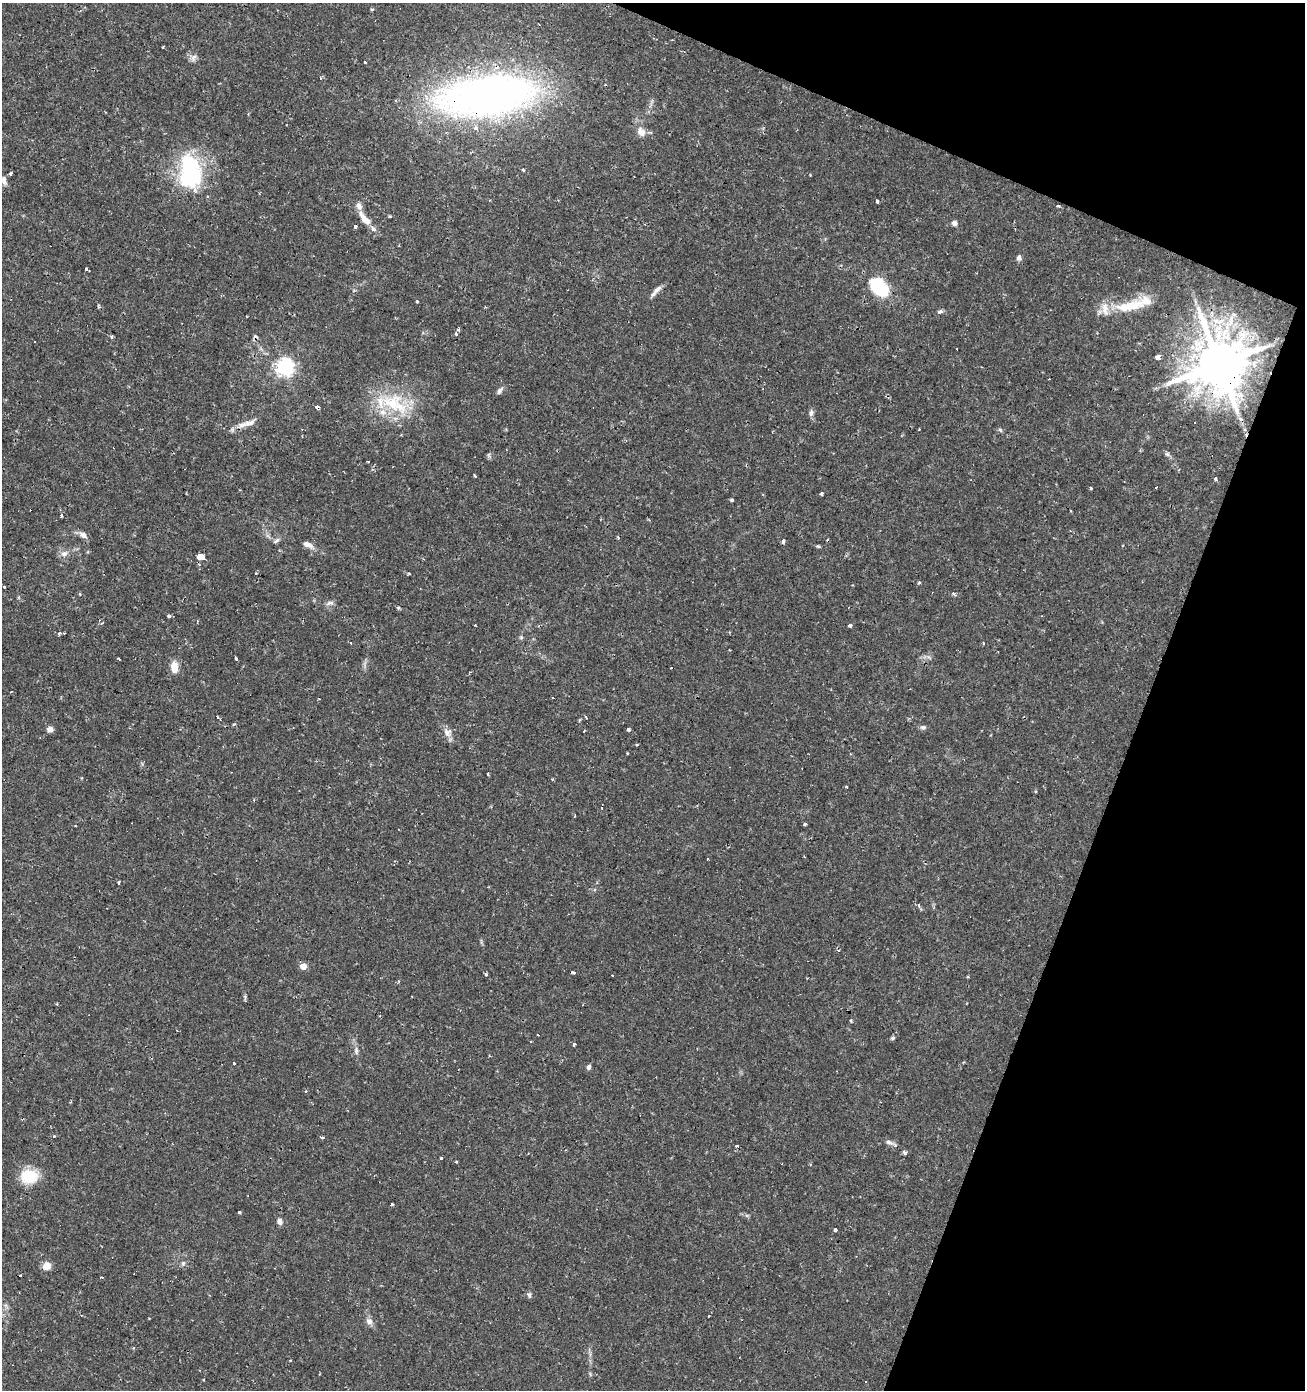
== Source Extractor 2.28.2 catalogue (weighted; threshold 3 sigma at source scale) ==
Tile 8 of 4 x 4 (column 4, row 2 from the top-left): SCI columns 4180-5482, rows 2777-4164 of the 5688 x 5556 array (HDU 1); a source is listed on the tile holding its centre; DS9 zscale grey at full resolution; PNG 1307 x 1392 px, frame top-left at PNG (2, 3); no overlay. Shown black and unused: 19% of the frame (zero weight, under 2 of 3 exposures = <1% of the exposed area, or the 3 px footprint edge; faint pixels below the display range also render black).
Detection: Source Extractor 2.28.2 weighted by HDU 2 'WHT'; one run over the whole footprint, this tile lists its part. Background 0.0153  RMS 0.0019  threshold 0.00852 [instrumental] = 3 sigma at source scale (4.5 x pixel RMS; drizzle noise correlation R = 1.50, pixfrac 1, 0.0396/0.0396 arcsec/px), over >= 5 px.
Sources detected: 136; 17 cosmic-ray / hot-pixel residue — not listed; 6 inside a brighter listed object's ellipse — not listed separately; the other 113 listed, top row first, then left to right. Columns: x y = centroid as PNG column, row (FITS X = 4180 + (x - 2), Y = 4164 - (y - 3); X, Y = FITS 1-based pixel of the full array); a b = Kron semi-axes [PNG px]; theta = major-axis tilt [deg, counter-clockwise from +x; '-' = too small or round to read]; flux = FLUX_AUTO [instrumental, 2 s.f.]
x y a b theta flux
372 9 5 3 - 0.22
193 58 11 7 61 0.73
365 61 3 3 - 0.68
488 95 86 35 7 120
641 132 10 8 -61 1.5
523 170 5 3 - 0.2
190 172 38 22 -84 21
11 173 4 3 - 0.51
4 180 11 6 -77 0.83
877 201 4 3 - 0.51
1058 206 3 3 - 4.3
389 216 4 3 - 0.2
364 218 23 8 -52 2.5
954 223 5 5 - 0.83
355 226 3 3 - 1.1
1019 258 7 6 - 0.6
87 269 3 3 - 2.6
879 287 25 17 -52 8.4
657 289 16 6 39 1
417 301 3 3 - 0.33
1125 306 27 13 15 5.1
940 312 7 5 14 0.43
458 329 3 3 - 0.45
456 334 3 3 - 0.39
112 337 4 3 - 0.29
34 342 3 3 - 1.4
1158 357 4 4 - 8.2
1219 364 15 14 - 1300
285 367 7 7 - 72
500 390 11 5 54 0.61
391 403 39 27 -8 11
317 407 4 3 - 4.6
811 413 9 6 68 0.55
1195 422 3 3 - 0.36
250 423 18 8 12 1.5
1000 430 6 5 - 0.32
368 462 3 2 - 0.17
474 476 5 2 - 0.2
1215 479 4 3 - 0.34
1091 488 3 2 - 0.23
821 494 3 3 - 0.41
732 500 3 3 - 0.47
61 516 3 3 - 2
83 535 12 7 -29 0.95
618 537 5 3 - 0.19
276 541 9 4 33 0.51
783 541 4 3 - 0.55
307 544 11 7 -11 1.1
818 546 6 4 -18 0.25
64 553 9 7 15 0.95
201 556 6 4 -22 490
409 574 4 3 - 0.21
919 583 4 4 - 0.3
5 587 3 3 - 1
330 602 12 4 23 0.53
398 608 4 4 - 0.26
169 616 4 3 - 0.53
197 621 3 3 - 0.36
102 623 6 4 26 0.25
850 625 3 3 - 0.82
60 633 4 4 - 0.26
521 637 5 5 - 0.29
350 643 3 3 - 1.5
983 643 3 2 - 0.24
236 658 4 2 - 0.33
174 667 14 8 -80 1.9
11 692 3 2 - 0.16
553 697 3 2 - 0.21
218 717 7 3 -50 0.51
586 717 3 2 - 0.22
234 724 4 3 - 0.21
923 727 9 5 5 0.44
50 729 4 4 - 1.9
628 729 3 3 - 3.4
447 732 12 11 - 1.3
636 744 4 3 - 0.2
627 753 3 2 - 0.15
488 773 3 3 - 0.8
846 786 3 3 - 0.24
1035 791 4 3 - 0.25
805 824 4 3 - 0.45
119 882 3 2 - 0.22
919 906 7 3 -60 0.62
303 966 5 5 - 2.1
573 972 4 3 - 1.1
487 975 4 3 - 0.3
57 1004 4 3 - 0.18
850 1021 4 3 - 0.28
537 1035 2 2 - 0.27
893 1038 7 4 28 0.31
574 1044 3 3 - 0.95
356 1050 10 5 -85 0.64
234 1063 3 3 - 1.9
589 1067 6 5 - 0.45
54 1137 3 3 - 0.65
322 1137 6 3 -10 0.25
889 1142 10 6 -14 0.63
737 1146 4 3 - 0.6
905 1153 6 4 -44 0.42
441 1158 3 3 - 0.39
456 1162 4 3 - 0.16
29 1176 20 15 1 5.7
392 1204 3 3 - 0.33
239 1212 3 3 - 0.46
280 1221 7 6 - 0.84
835 1230 3 3 - 8.9
183 1263 7 5 69 0.43
46 1266 8 7 - 1.8
529 1295 7 5 -75 0.4
709 1316 3 2 - 0.13
369 1321 10 8 -42 0.92
290 1360 3 3 - 0.17
203 1380 3 3 - 0.2
Overlapping masked pixels (flux is a lower limit): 4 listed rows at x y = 488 95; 1058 206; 1219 364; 317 407